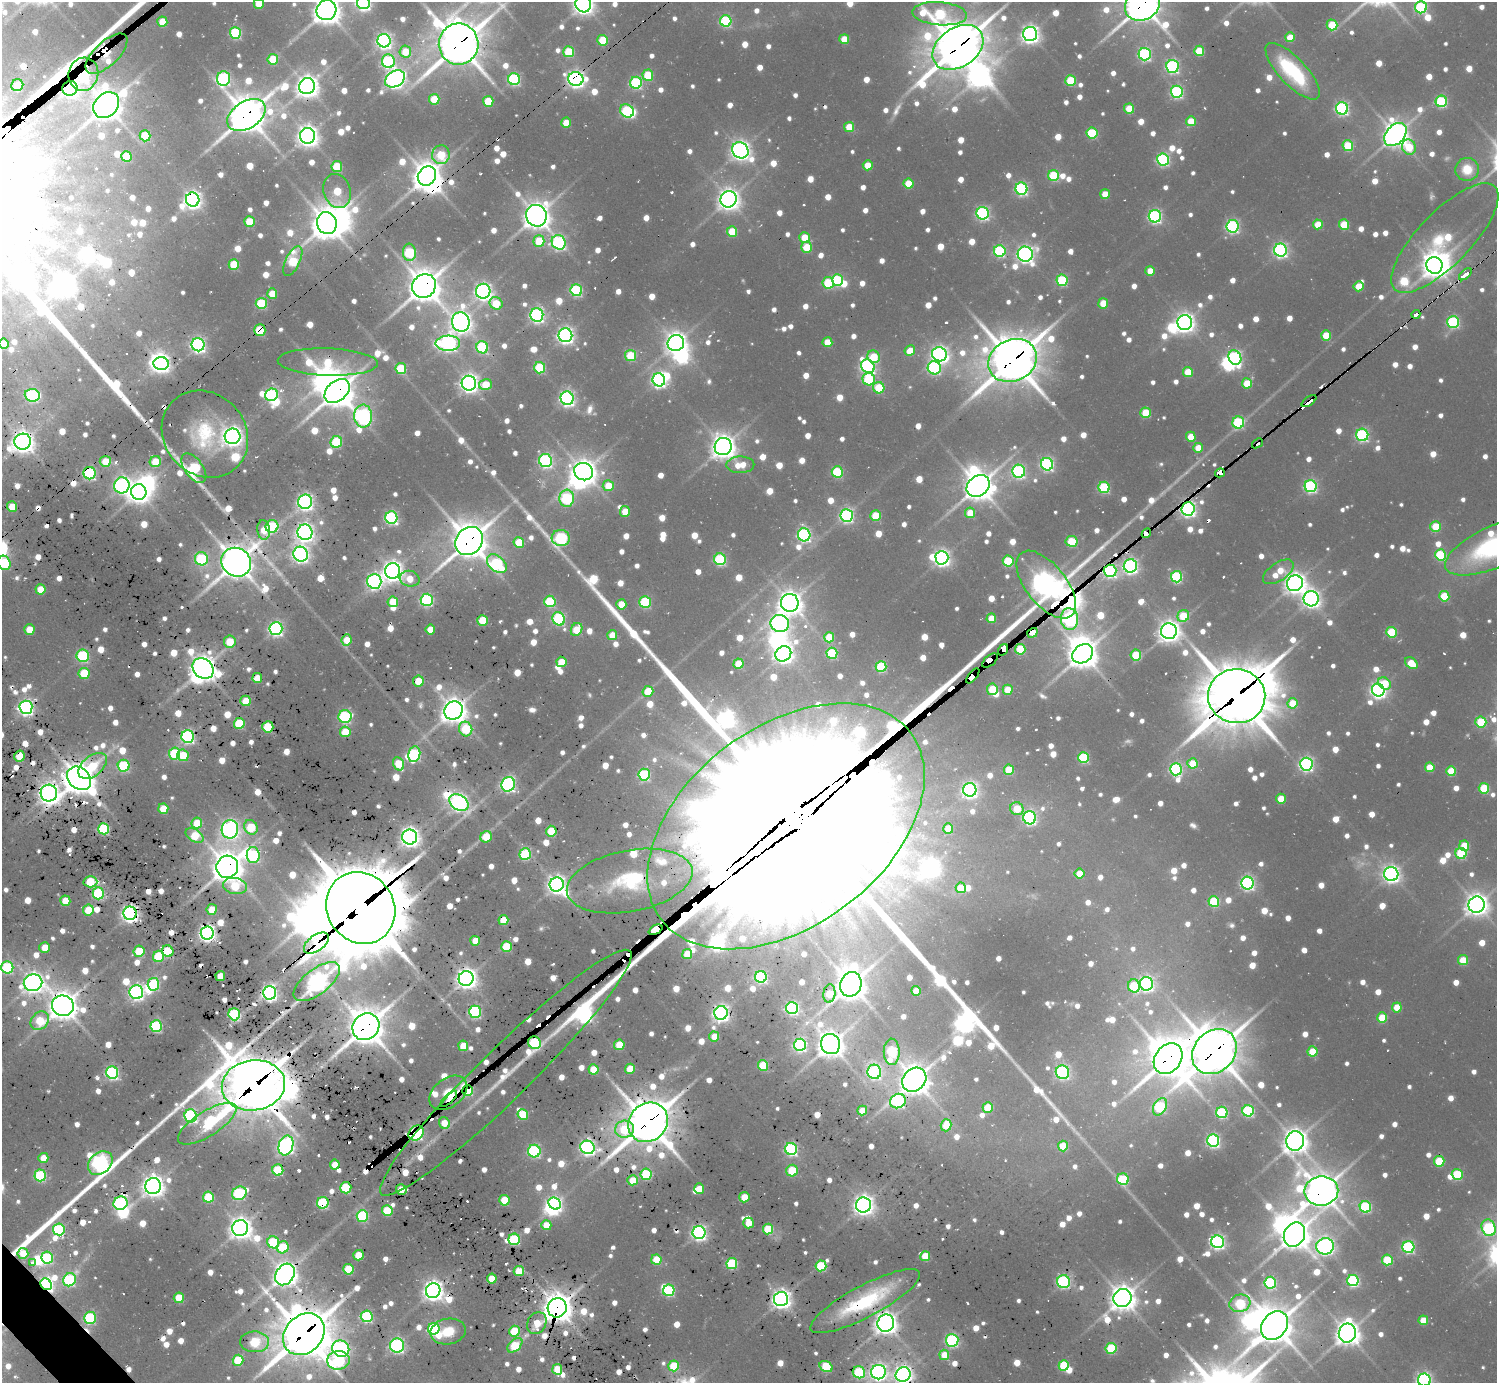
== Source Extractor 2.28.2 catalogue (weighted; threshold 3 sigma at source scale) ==
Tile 7 of 4 x 4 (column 3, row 2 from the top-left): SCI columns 3054-4548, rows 2911-4291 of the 6310 x 6286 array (HDU 1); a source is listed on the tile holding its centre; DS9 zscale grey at full resolution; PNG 1499 x 1385 px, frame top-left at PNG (2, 2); each listed source drawn as its Kron ellipse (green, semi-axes under 4 px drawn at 4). Shown black and unused: <1% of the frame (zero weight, under 2 of 3 exposures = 12% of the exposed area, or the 3 px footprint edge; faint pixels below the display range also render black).
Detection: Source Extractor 2.28.2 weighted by HDU 2 'WHT'; one run over the whole footprint, this tile lists its part. Background 0.0934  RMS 0.011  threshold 0.0473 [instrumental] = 3 sigma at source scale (4.5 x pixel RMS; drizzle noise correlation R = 1.50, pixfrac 1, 0.05/0.05 arcsec/px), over >= 5 px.
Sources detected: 1523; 35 too faint to see at this stretch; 34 inside a brighter object's white glare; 43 cosmic-ray / hot-pixel residue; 4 long thin detections or spike segments (spike, bleed or trail) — neither listed nor drawn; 24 inside a brighter listed object's ellipse — not listed separately; of the other 1383, all 500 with FLUX_AUTO >= 24.4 (the completeness limit of this list) listed and drawn (883 fainter detections not listed), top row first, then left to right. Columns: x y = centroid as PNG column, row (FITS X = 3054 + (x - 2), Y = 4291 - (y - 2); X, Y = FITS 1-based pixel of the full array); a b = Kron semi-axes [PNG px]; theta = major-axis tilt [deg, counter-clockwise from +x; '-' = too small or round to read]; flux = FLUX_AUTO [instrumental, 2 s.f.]
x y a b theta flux
363 2 7 6 - 390
259 4 5 5 - 29
583 4 8 7 - 940
1142 5 18 15 32 2500
1421 7 6 6 - 140
326 10 10 9 - 1700
940 14 27 11 -5 140
726 21 6 5 - 140
162 22 5 5 - 38
1332 25 5 5 - 56
235 33 6 5 - 140
1030 34 7 7 - 640
1290 37 5 5 - 30
844 39 5 5 - 30
603 40 5 5 - 56
384 41 7 6 - 470
459 44 20 20 - 3600
958 47 28 19 34 3900
1199 51 5 5 - 51
405 52 6 6 - 33
569 52 5 5 - 65
106 54 26 12 43 3000
1145 54 6 6 - 230
273 59 5 5 - 53
388 61 7 6 - 190
1172 66 6 6 - 240
1293 71 36 13 -47 110
83 74 16 15 - 700
648 75 5 5 - 61
224 79 7 6 - 230
395 79 10 7 30 680
514 79 6 6 - 180
576 79 7 7 - 580
1071 80 5 5 - 63
636 83 6 6 - 160
17 85 6 6 - 43
307 86 8 7 - 1100
70 88 8 7 - 580
1177 92 6 6 - 220
434 99 5 5 - 45
488 101 5 5 - 50
1441 101 6 5 - 140
106 105 14 11 46 1900
1129 108 5 5 - 38
1342 108 6 6 - 270
627 111 7 6 - 160
246 115 21 13 32 2700
1191 121 5 5 - 28
566 123 5 5 - 27
849 127 5 5 - 33
1092 133 6 5 - 82
1395 134 13 9 49 1300
145 136 5 5 - 62
308 136 7 7 - 980
1348 146 5 5 - 67
1409 147 8 7 - 43
740 150 9 7 -40 770
441 155 9 9 - 64
126 156 5 5 - 45
1163 159 6 6 - 220
868 165 5 5 - 28
337 167 5 5 - 66
1467 169 12 11 - 26
1054 175 5 5 - 95
427 176 10 8 55 1900
908 184 5 5 - 41
1021 189 6 6 - 230
337 191 17 13 -74 53
1105 194 5 5 - 26
728 199 8 8 - 1000
193 200 7 6 - 600
983 213 6 6 - 240
536 216 11 10 - 1600
1155 216 6 6 - 270
249 221 5 5 - 44
327 223 11 9 -77 2100
1318 224 5 5 - 32
1344 225 5 5 - 47
1233 226 6 6 - 250
732 231 5 5 - 46
804 237 5 5 - 34
1445 238 72 26 46 96
539 241 6 5 - 50
559 242 7 6 - 270
807 247 5 5 - 48
1280 250 6 6 - 350
1000 251 6 6 - 160
409 252 8 6 -88 110
1025 254 7 7 - 550
293 261 16 7 64 81
234 264 5 5 - 55
1434 265 8 8 - 1200
1150 271 5 5 - 26
1465 274 7 3 43 210
837 280 6 5 - 130
1062 280 5 5 - 110
828 283 6 5 - 79
424 286 12 11 - 2300
1359 286 5 5 - 32
576 290 6 6 - 160
483 291 7 7 - 580
272 294 5 5 - 29
261 303 5 5 - 90
496 303 7 6 - 37
1103 303 5 5 - 35
1416 314 5 3 - 170
537 315 7 6 - 360
461 322 10 8 -74 980
1185 322 7 7 - 770
1453 322 6 6 - 180
260 330 6 5 - 62
565 335 7 7 - 520
1326 335 5 5 - 42
827 342 5 5 - 30
448 343 12 7 2 470
676 343 8 8 - 1000
4 344 5 5 - 36
198 345 6 6 - 420
482 347 6 6 - 140
910 351 5 5 - 25
939 354 7 7 - 540
631 356 5 5 - 66
874 357 6 6 - 42
1235 358 7 6 - 250
1012 360 25 20 27 4000
328 362 50 14 -2 84
161 363 7 6 - 440
868 366 7 6 - 360
401 368 6 5 - 70
540 368 6 5 - 96
934 368 7 6 - 200
1188 372 5 5 - 36
869 379 6 6 - 99
659 380 7 6 - 360
469 383 7 7 - 720
1247 383 5 5 - 38
486 385 6 5 - 41
879 388 6 5 - 63
337 391 14 10 41 2400
32 395 7 6 - 190
271 395 6 6 - 240
567 398 7 6 - 410
1309 401 8 3 35 410
1146 413 5 5 - 51
363 416 11 9 -89 400
1238 422 6 6 - 140
205 434 46 40 -47 93
1362 435 6 6 - 200
232 436 8 7 - 840
1191 437 5 5 - 27
23 442 8 8 - 1100
336 442 6 5 - 91
1257 443 6 4 39 90
723 447 9 8 - 1300
1198 448 5 5 - 24
105 461 5 5 - 33
546 461 7 6 - 290
155 462 5 5 - 40
1047 464 6 6 - 270
740 465 14 8 1 27
194 468 17 9 -54 140
1019 471 6 6 - 250
583 472 9 8 - 1300
837 472 5 5 - 110
90 473 6 6 - 210
1220 473 5 4 - 630
122 485 8 7 - 420
608 486 5 5 - 32
978 486 12 10 36 1800
1311 486 6 6 - 240
1104 487 5 5 - 120
139 492 8 7 - 1100
567 498 8 7 - 160
305 502 7 7 - 500
12 507 5 5 - 38
1188 509 6 6 - 470
625 511 5 5 - 24
970 513 5 5 - 25
847 515 6 6 - 290
876 516 5 5 - 57
391 518 6 6 - 230
272 526 6 6 - 120
1436 526 5 5 - 54
264 530 10 6 -85 28
305 532 8 7 - 690
1146 533 5 4 - 1000
804 535 6 6 - 290
561 538 9 8 - 200
469 541 15 13 46 2600
1072 541 6 5 - 65
519 542 5 5 - 42
1496 546 55 21 24 230
301 554 7 7 - 560
1440 555 5 5 - 100
942 558 7 6 - 510
201 559 6 6 - 120
720 559 6 5 - 160
1008 561 5 5 - 81
236 562 15 14 - 2500
4 563 7 6 - 110
497 564 11 7 -41 160
1130 566 7 6 - 400
393 571 8 7 - 910
1110 571 6 6 - 280
1278 572 17 9 34 34
1176 577 6 5 - 150
410 579 10 8 -14 25
374 581 7 7 - 410
1295 583 8 7 - 930
1046 585 40 20 -51 2300
40 589 5 5 - 33
1444 596 5 5 - 56
1311 599 7 7 - 620
427 600 6 6 - 200
550 601 6 5 - 95
393 602 5 5 - 38
645 602 6 5 - 120
790 603 9 9 - 1200
621 604 5 5 - 30
1183 616 6 5 - 53
991 618 5 5 - 26
559 619 7 6 - 190
1069 619 11 8 -83 300
482 620 5 5 - 48
780 623 9 8 - 430
276 628 6 6 - 360
29 629 5 5 - 29
430 629 5 5 - 26
577 629 7 5 59 44
1169 631 8 8 - 990
1391 632 5 5 - 71
1032 633 5 4 - 26
612 635 5 5 - 25
829 637 5 5 - 42
346 640 6 5 - 30
230 642 6 6 - 35
1020 649 5 5 - 63
1003 650 6 4 56 2000
832 653 5 5 - 100
783 654 8 7 - 740
1083 654 11 8 35 1700
1136 655 5 5 - 62
83 656 6 6 - 150
990 660 9 5 40 2700
561 662 5 5 - 29
1411 663 7 5 -39 34
739 664 5 5 - 40
881 667 5 5 - 97
203 669 11 9 -43 1500
84 673 5 5 - 62
973 676 9 4 50 1800
257 678 5 5 - 29
418 681 5 5 - 34
1384 683 7 5 -40 45
992 689 5 5 - 55
1008 690 5 5 - 31
1378 690 6 6 - 480
648 691 5 5 - 41
1237 696 29 27 -11 5800
246 701 5 5 - 45
1292 703 5 5 - 34
26 707 6 6 - 470
454 710 9 8 - 1400
345 717 6 6 - 190
1481 722 5 5 - 68
239 723 5 5 - 86
268 727 5 5 - 83
466 729 7 6 - 73
345 732 5 5 - 45
188 737 6 6 - 270
175 754 6 5 - 110
414 754 8 6 79 150
183 755 6 5 - 42
19 756 5 5 - 33
1083 757 5 5 - 110
1192 763 5 5 - 43
398 764 7 5 -65 47
1306 764 6 6 - 340
93 766 16 10 39 55
124 766 6 6 - 120
1430 767 5 5 - 32
1176 769 6 6 - 220
1009 770 5 5 - 48
1451 771 5 5 - 44
644 775 6 6 - 140
79 778 13 10 -44 2200
508 784 7 6 - 360
1484 788 5 5 - 71
970 790 6 6 - 460
49 793 8 8 - 870
1281 799 5 5 - 34
459 803 10 7 -34 570
163 809 5 5 - 40
1017 809 7 6 - 34
1030 818 6 6 - 280
197 823 6 5 - 41
786 826 156 99 37 200000
251 827 8 6 -58 65
948 828 5 5 - 31
104 829 5 5 - 140
230 829 9 8 - 660
551 831 5 5 - 59
195 836 10 6 -30 48
410 837 7 7 - 800
486 837 6 5 - 41
1464 846 5 5 - 39
1461 853 5 5 - 91
525 854 6 5 - 120
253 855 8 6 -88 140
227 867 11 11 - 2100
1079 873 5 5 - 30
1391 874 7 7 - 560
630 881 64 30 11 140
90 882 7 5 -1 62
1247 883 6 6 - 300
557 884 7 7 - 700
235 886 12 8 -10 65
961 888 5 5 - 44
98 893 6 5 - 130
65 901 5 5 - 35
1214 901 5 5 - 91
1477 905 8 8 - 1100
361 908 37 33 -54 13000
88 910 5 5 - 43
212 910 5 5 - 29
130 913 6 6 - 620
503 920 5 5 - 37
655 930 7 4 25 2100
207 933 6 6 - 570
475 941 5 5 - 25
316 943 14 8 35 640
45 947 5 5 - 25
506 947 5 5 - 64
139 951 5 5 - 63
168 951 6 5 - 100
687 954 5 5 - 32
158 956 5 5 - 73
1463 960 5 5 - 42
7 967 6 6 - 140
220 976 5 4 - 25
761 977 6 6 - 190
466 978 7 7 - 980
317 982 27 12 37 660
33 983 9 8 - 870
153 984 6 5 - 140
851 984 12 10 68 1900
1146 984 7 6 - 380
1134 986 6 6 - 76
916 991 5 5 - 25
136 992 7 7 - 410
270 993 7 6 - 440
829 994 9 6 83 40
63 1006 11 10 - 1800
1397 1007 5 5 - 28
792 1008 6 6 - 260
475 1012 6 6 - 210
721 1013 7 6 - 560
234 1014 6 5 - 160
1382 1018 5 5 - 50
40 1021 10 8 46 50
156 1026 6 5 - 170
366 1027 14 12 46 2800
714 1037 5 5 - 26
534 1043 7 6 - 120
831 1044 10 9 - 1400
619 1045 5 5 - 42
800 1045 6 6 - 210
463 1046 5 5 - 37
1312 1051 5 5 - 44
892 1052 13 8 89 100
1214 1052 24 20 46 3500
1168 1058 16 13 52 2700
763 1065 5 5 - 65
593 1069 5 5 - 46
630 1069 5 5 - 32
874 1072 7 7 - 280
1062 1072 7 6 - 220
112 1073 6 6 - 270
506 1073 174 25 44 1800
914 1080 13 10 44 1700
253 1085 32 25 8 6300
468 1091 5 5 - 150
448 1093 21 14 37 480
449 1099 11 3 42 520
898 1101 8 7 - 210
988 1107 5 5 - 55
1160 1107 9 6 61 130
862 1111 5 5 - 27
1248 1111 5 5 - 160
1222 1112 6 5 - 150
523 1114 5 5 - 58
191 1116 6 6 - 270
648 1122 21 18 44 3600
444 1123 6 5 - 27
207 1124 33 12 32 180
946 1125 6 5 - 38
625 1129 9 8 - 57
416 1133 8 6 44 690
1213 1141 6 6 - 290
1295 1141 9 9 - 1300
286 1145 10 7 73 580
1063 1146 5 5 - 45
588 1147 7 6 - 450
791 1149 6 6 - 240
534 1151 6 6 - 190
43 1158 5 5 - 25
1439 1161 5 5 - 56
100 1163 13 10 42 610
335 1165 5 5 - 27
278 1170 5 5 - 93
792 1171 6 5 - 47
646 1174 5 5 - 88
1457 1174 5 5 - 76
40 1175 6 5 - 140
1123 1179 6 5 - 85
633 1180 5 5 - 30
153 1186 8 8 - 990
346 1188 5 5 - 74
699 1189 5 5 - 29
401 1190 5 5 - 35
1321 1191 17 14 9 2200
239 1193 7 6 - 140
208 1197 5 5 - 79
744 1197 5 5 - 36
504 1200 5 5 - 53
120 1203 7 6 - 280
323 1203 6 5 - 150
555 1203 6 5 - 320
863 1205 7 7 - 870
1365 1207 6 5 - 130
387 1211 5 5 - 69
362 1216 6 5 - 140
748 1223 5 5 - 28
546 1225 5 5 - 27
240 1228 8 7 - 1100
1489 1228 8 7 - 160
59 1229 6 6 - 160
768 1229 5 5 - 70
699 1232 6 6 - 440
1294 1235 13 10 62 1800
514 1239 6 5 - 110
273 1242 6 6 - 100
1217 1242 6 6 - 360
1325 1246 9 8 - 570
283 1247 6 5 - 75
1408 1247 6 6 - 190
23 1253 5 5 - 32
358 1255 5 5 - 37
925 1256 5 5 - 47
47 1258 6 6 - 130
656 1260 5 5 - 44
1387 1260 5 5 - 70
32 1263 3 3 - 150
732 1263 5 5 - 120
821 1266 5 5 - 94
348 1269 5 5 - 71
519 1271 5 5 - 44
285 1274 11 9 55 1300
492 1279 5 5 - 36
69 1280 7 6 - 170
1353 1281 6 5 - 190
1063 1282 6 6 - 220
1270 1283 6 6 - 170
46 1284 6 5 - 400
669 1290 6 5 - 140
433 1291 7 7 - 900
179 1298 5 5 - 45
1122 1298 9 9 - 1300
781 1299 7 7 - 800
865 1301 61 16 28 120
1240 1303 10 8 17 100
557 1308 10 9 - 1900
367 1316 6 6 - 170
90 1318 6 6 - 130
1423 1320 5 5 - 28
537 1323 11 9 62 25
886 1323 9 8 - 1200
1274 1326 15 12 52 2500
434 1329 6 5 - 180
448 1331 18 13 11 28
514 1331 5 5 - 65
1347 1333 9 8 - 1200
304 1334 23 18 47 4300
952 1340 6 6 - 190
255 1342 14 10 -3 93
515 1345 9 5 43 76
397 1346 7 7 - 270
1111 1348 5 5 - 90
341 1349 9 8 - 320
944 1355 5 5 - 30
238 1360 5 5 - 66
338 1360 11 9 6 180
1064 1365 5 5 - 73
674 1366 5 5 - 61
826 1366 7 5 -31 86
557 1369 5 5 - 49
859 1372 6 6 - 140
878 1372 7 7 - 580
903 1374 7 7 - 750
1424 1380 6 6 - 380
Overlapping masked pixels (flux is a lower limit): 91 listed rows (the first 20) at x y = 1142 5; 459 44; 958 47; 106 54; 83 74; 576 79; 70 88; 246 115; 427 176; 193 200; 1445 238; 1465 274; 424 286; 1416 314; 260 330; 1012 360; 328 362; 337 391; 1309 401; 23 442
Isophote crosses this tile's border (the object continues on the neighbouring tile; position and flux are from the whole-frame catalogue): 16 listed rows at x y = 363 2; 259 4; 583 4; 1142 5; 1421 7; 326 10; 940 14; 958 47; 4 344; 1496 546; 4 563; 7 967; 1489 1228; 878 1372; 903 1374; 1424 1380